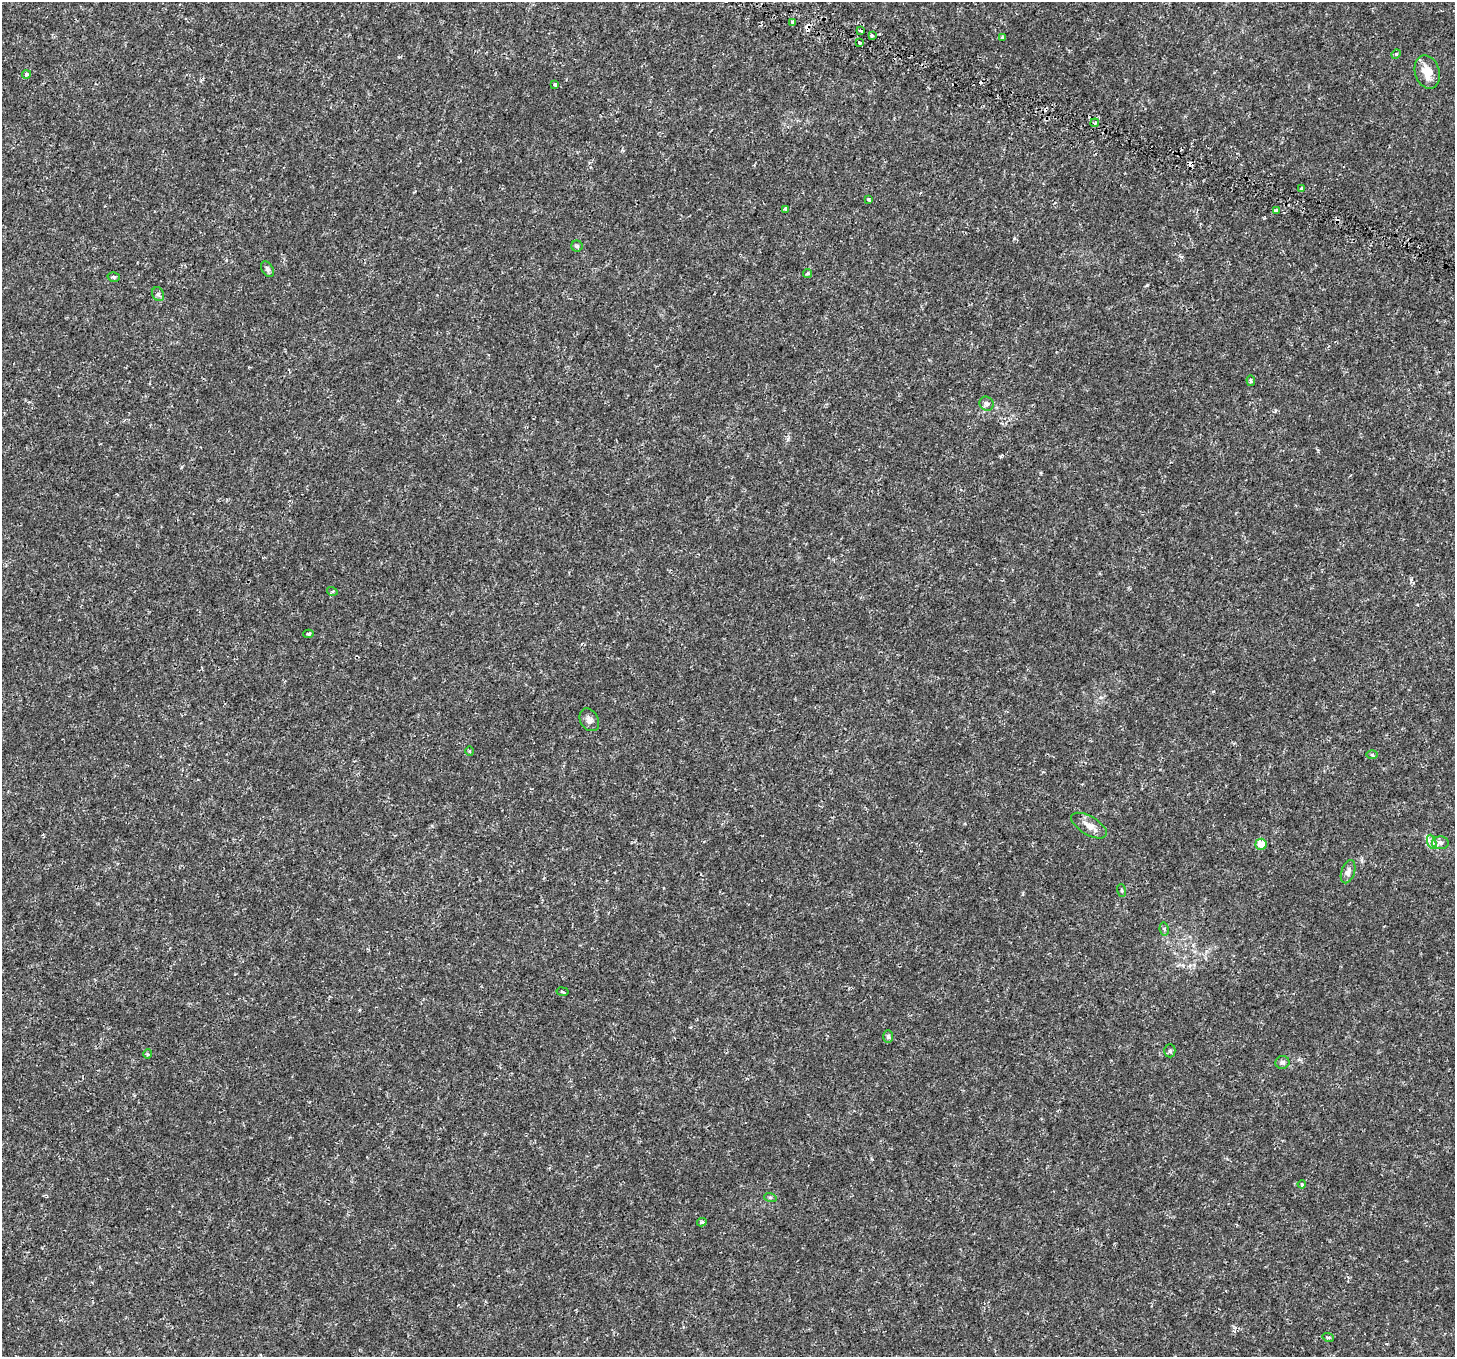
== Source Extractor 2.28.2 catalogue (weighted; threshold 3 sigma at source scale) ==
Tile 10 of 4 x 4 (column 2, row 3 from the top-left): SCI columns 1638-3090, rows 1823-3177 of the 6181 x 6286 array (HDU 1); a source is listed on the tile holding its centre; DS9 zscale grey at full resolution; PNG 1457 x 1359 px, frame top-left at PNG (2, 2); each listed source drawn as its Kron ellipse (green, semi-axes under 4 px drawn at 4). Shown black and unused: <1% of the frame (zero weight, under 2 of 4 exposures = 6% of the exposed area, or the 3 px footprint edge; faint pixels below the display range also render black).
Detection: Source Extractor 2.28.2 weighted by HDU 2 'WHT'; one run over the whole footprint, this tile lists its part. Background 2.81e-04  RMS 0.0011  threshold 0.00496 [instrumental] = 3 sigma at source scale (4.5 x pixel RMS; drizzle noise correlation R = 1.50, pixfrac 1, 0.0396/0.0396 arcsec/px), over >= 5 px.
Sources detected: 48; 6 cosmic-ray / hot-pixel residue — neither listed nor drawn; the other 42 listed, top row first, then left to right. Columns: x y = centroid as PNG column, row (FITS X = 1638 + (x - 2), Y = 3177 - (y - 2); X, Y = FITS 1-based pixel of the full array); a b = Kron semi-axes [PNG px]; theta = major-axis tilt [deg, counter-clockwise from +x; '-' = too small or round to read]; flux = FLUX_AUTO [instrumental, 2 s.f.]
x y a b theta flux
792 22 3 3 - 0.2
860 31 3 3 - 0.25
872 35 4 3 - 0.27
1003 38 4 3 - 0.11
859 42 3 3 - 0.51
1396 54 4 4 - 0.099
1427 72 17 12 -75 1.3
26 74 4 4 - 0.22
555 85 3 3 - 0.19
1095 123 4 3 - 0.12
1301 188 3 3 - 0.11
869 199 4 3 - 0.17
786 209 4 3 - 0.23
1276 211 4 4 - 0.18
577 246 5 5 - 0.15
267 269 8 5 -59 0.2
807 273 5 4 - 0.13
114 277 6 4 -16 0.15
158 294 7 6 - 0.17
1251 381 5 4 - 0.15
987 404 7 6 - 0.26
332 591 5 3 - 0.11
308 634 5 4 - 0.17
589 720 12 9 -60 0.39
470 751 5 3 - 0.099
1372 755 6 4 -1 0.11
1089 826 20 9 -30 0.74
1432 842 7 4 -71 0.27
1440 843 8 6 -3 0.31
1261 844 5 5 - 1.2
1348 872 12 6 72 0.41
1121 890 6 3 -71 0.099
1164 929 6 4 -80 0.21
562 992 6 3 -10 0.12
888 1036 6 5 - 0.16
1170 1051 6 5 - 0.17
148 1054 4 4 - 0.11
1282 1062 7 6 - 0.25
1302 1184 4 3 - 0.11
770 1197 6 4 -18 0.11
702 1222 5 3 - 0.14
1328 1337 6 3 -18 0.1
Unlisted compact peaks at least as high as the median listed source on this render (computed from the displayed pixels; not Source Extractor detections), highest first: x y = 1147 285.